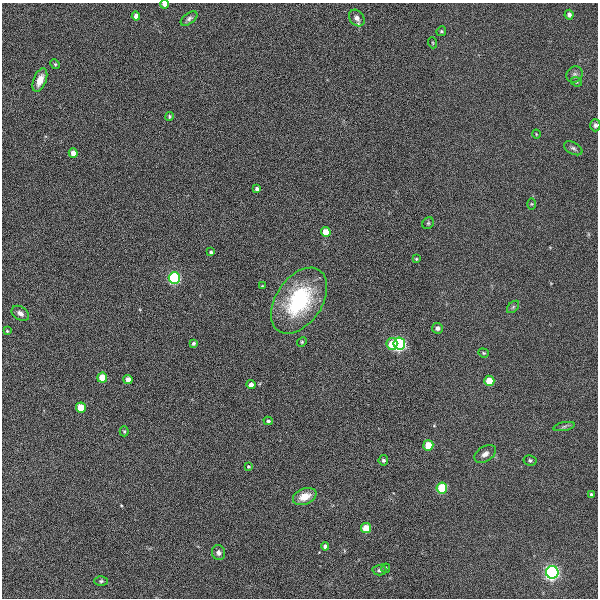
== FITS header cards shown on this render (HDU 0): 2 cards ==
NAXIS1  =                  596
NAXIS2  =                  596

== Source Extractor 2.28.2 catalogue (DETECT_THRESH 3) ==
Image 596 x 596 px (HDU 0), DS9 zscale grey, 1 PNG px = 1 image px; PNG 600 x 600 px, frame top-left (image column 1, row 596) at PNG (2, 3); each listed source drawn as its Kron ellipse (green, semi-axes under 4 px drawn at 4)
Background 2.71e-04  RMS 0.044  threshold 0.133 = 3 sigma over >= 5 px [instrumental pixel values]
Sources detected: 57; all 57 listed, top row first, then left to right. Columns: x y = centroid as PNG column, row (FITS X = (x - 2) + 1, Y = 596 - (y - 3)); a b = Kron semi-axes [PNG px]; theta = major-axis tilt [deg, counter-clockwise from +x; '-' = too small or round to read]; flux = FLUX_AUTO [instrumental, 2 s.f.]
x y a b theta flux
165 4 4 4 - 18
569 15 5 4 - 11
136 16 4 4 - 18
189 18 10 5 38 7.9
357 18 9 7 -50 16
441 31 5 4 - 4
433 43 6 3 -71 2.8
55 64 5 4 - 3.3
575 74 8 7 - 9.5
40 80 12 6 69 29
576 82 6 4 -22 4.4
169 116 4 4 - 4
595 125 6 5 - 7.3
536 134 4 3 - 2.2
573 148 10 6 -29 7.9
73 153 5 4 - 19
257 189 4 4 - 9.4
531 204 5 3 - 2.8
428 223 6 5 - 3.9
326 232 5 4 - 47
211 252 3 3 - 4.9
416 259 4 3 - 3.1
174 278 6 5 - 350
262 286 4 3 - 2
299 301 37 23 56 260
513 307 7 4 45 5.4
20 313 9 6 -33 15
437 328 5 5 - 11
7 331 4 4 - 3.6
302 342 5 4 - 3.4
193 343 4 4 - 5.2
392 344 6 5 - 52
399 344 6 6 - 540
483 353 5 4 - 3.5
102 378 5 5 - 61
128 380 4 4 - 21
489 381 5 5 - 60
251 385 4 4 - 13
81 408 5 5 - 70
268 421 4 4 - 5.3
564 426 11 4 11 7.5
124 431 5 4 - 3.6
428 445 5 5 - 63
485 454 12 7 31 18
383 460 5 5 - 6.7
530 460 6 5 - 5.8
248 467 4 3 - 3.2
442 488 5 5 - 130
591 494 4 3 - 3.8
305 496 12 8 22 41
366 528 5 5 - 58
325 546 4 4 - 9.5
218 553 7 6 - 10
386 568 4 4 - 3.1
379 570 7 5 2 5.8
552 572 6 6 - 710
101 581 6 5 - 4.7
At the frame edge (FLAGS 8, measured only in part): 2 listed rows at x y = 165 4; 595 125